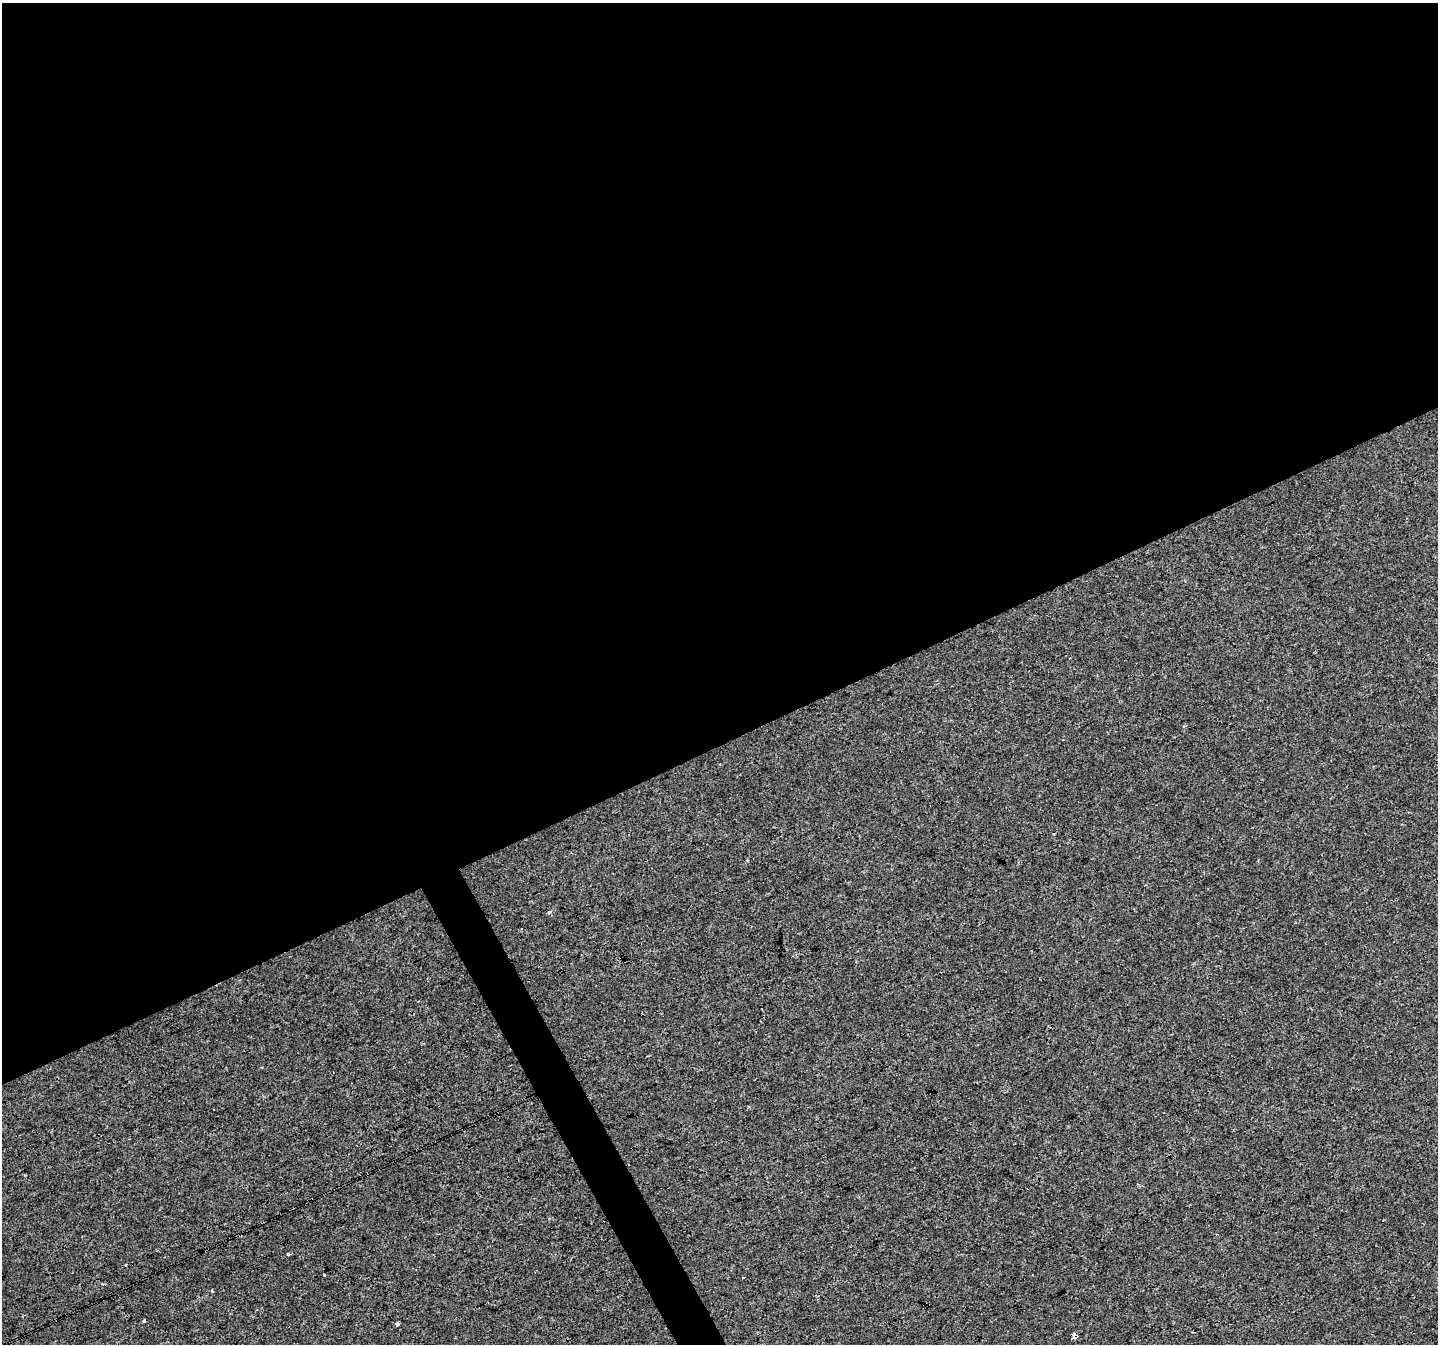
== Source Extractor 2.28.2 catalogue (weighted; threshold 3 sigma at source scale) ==
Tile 2 of 4 x 4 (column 2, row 1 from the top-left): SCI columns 1438-2873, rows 4129-5470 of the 5750 x 5629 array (HDU 1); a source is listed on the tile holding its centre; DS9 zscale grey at full resolution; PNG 1440 x 1346 px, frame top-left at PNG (2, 3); no overlay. Shown black and unused: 57% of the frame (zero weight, under 3 of 4 exposures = <1% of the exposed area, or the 3 px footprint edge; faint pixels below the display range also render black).
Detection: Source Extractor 2.28.2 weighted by HDU 2 'WHT'; one run over the whole footprint, this tile lists its part. Background 0.00784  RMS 0.0018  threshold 0.00832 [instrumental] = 3 sigma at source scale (4.5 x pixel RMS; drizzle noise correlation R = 1.50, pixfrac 1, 0.0396/0.0396 arcsec/px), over >= 5 px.
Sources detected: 12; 2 cosmic-ray / hot-pixel residue — not listed; the other 10 listed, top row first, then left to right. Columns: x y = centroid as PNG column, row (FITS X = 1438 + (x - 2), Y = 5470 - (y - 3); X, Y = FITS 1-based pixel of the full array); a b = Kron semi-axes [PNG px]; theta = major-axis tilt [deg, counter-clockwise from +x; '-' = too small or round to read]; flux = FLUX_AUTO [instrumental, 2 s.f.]
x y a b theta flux
747 860 4 3 - 0.24
549 912 4 3 - 0.53
288 1254 3 3 - 0.38
324 1275 3 3 - 0.31
743 1278 3 2 - 0.24
103 1284 4 3 - 0.18
212 1291 3 3 - 0.28
145 1320 3 3 - 0.73
397 1324 4 3 - 1.7
1073 1335 4 3 - 2000
Overlapping masked pixels (flux is a lower limit): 1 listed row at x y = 1073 1335